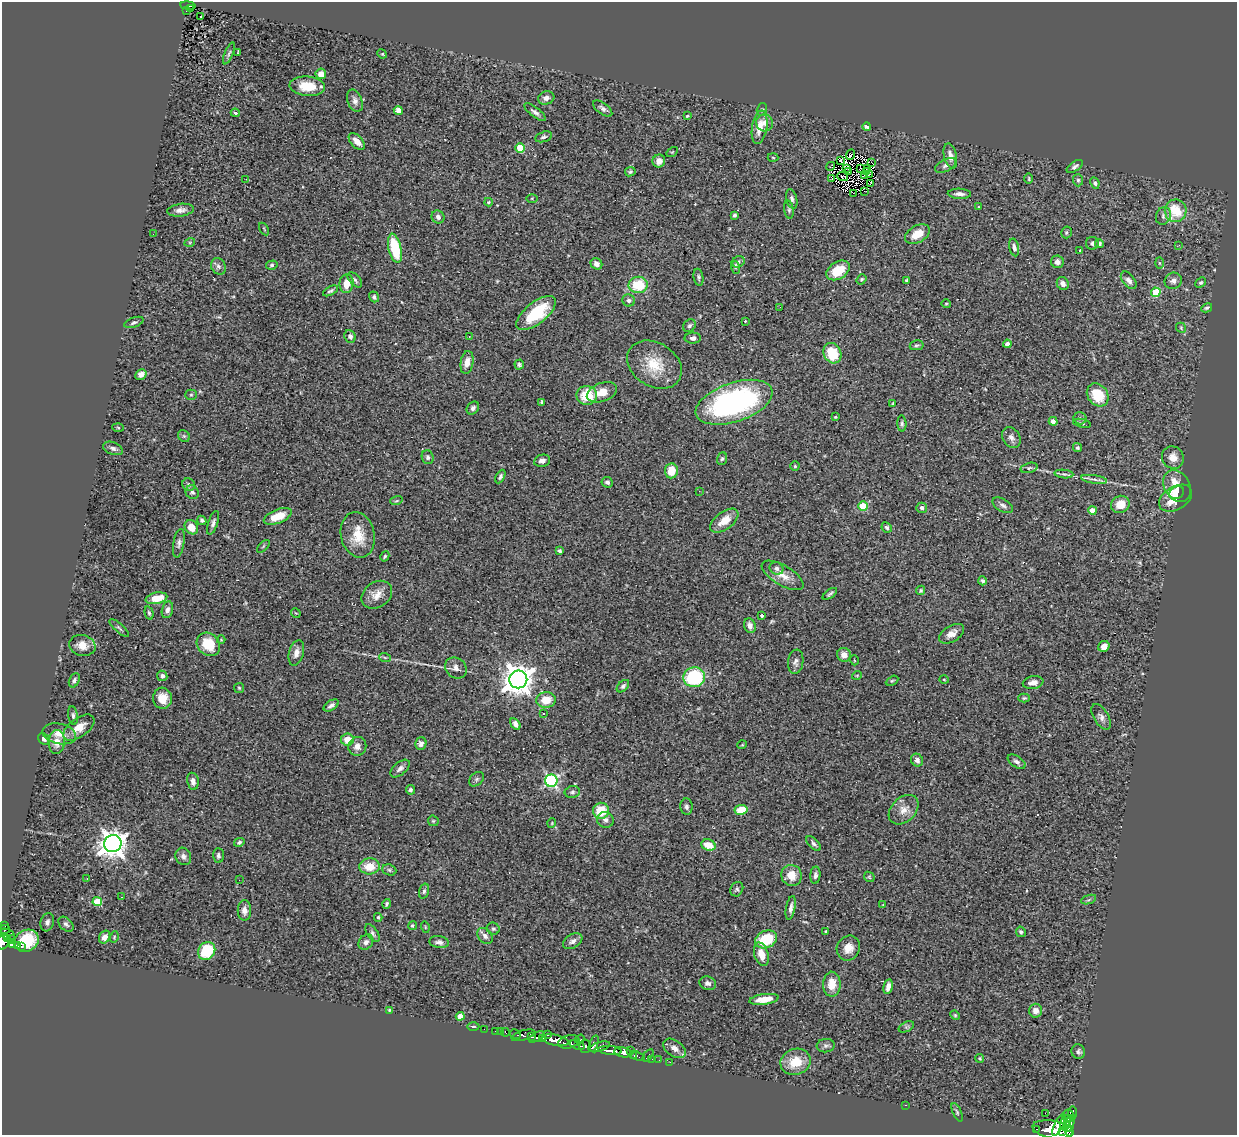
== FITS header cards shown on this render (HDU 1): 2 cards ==
NAXIS1  =                 1235
NAXIS2  =                 1133

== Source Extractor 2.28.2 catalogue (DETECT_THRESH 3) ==
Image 1235 x 1133 px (HDU 1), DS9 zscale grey, 1 PNG px = 1 image px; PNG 1239 x 1137 px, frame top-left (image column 1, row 1133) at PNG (2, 2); each listed source drawn as its Kron ellipse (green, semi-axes under 4 px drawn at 4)
Background 0.777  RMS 0.052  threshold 0.156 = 3 sigma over >= 5 px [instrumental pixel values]
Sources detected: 338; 5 with non-positive FLUX_AUTO (blend fragments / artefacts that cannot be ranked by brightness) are neither listed nor drawn; the other 333 listed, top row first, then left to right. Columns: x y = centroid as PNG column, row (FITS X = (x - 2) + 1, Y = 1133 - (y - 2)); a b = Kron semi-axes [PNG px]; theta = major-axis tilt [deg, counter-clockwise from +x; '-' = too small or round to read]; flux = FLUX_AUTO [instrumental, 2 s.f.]
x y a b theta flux
188 6 7 3 -8 130
191 9 4 2 - 23
186 11 3 2 - 26
200 16 3 2 - 4.7
229 53 11 4 68 7.3
237 53 3 2 - 5.8
382 54 5 4 - 4.2
321 74 5 5 - 30
307 86 18 9 -4 78
546 98 8 6 15 16
355 101 11 7 -69 18
603 109 11 5 -36 12
762 109 6 5 - 6.5
398 110 4 4 - 19
535 112 13 4 -37 12
235 113 4 3 - 4.2
687 116 4 3 - 3.7
765 123 8 8 - 24
760 127 17 7 81 48
867 127 4 4 - 15
543 137 8 5 17 8
357 141 10 6 -48 26
520 148 4 4 - 100
672 152 6 4 32 3.4
851 155 5 2 - 1.5
950 156 13 6 -77 25
773 158 5 3 - 3.1
659 161 6 6 - 19
841 161 4 2 - 2.5
871 162 3 2 - 9.6
945 165 11 5 28 13
830 166 5 2 - 7.2
1075 166 9 4 34 9.3
860 168 2 2 - 4.9
868 168 3 2 - 1.3
846 169 2 2 - 1.1
867 171 4 2 - 2.6
630 172 5 4 - 6.5
849 172 3 2 - 2.6
864 175 2 2 - 2.4
870 175 4 2 - 4
843 177 5 2 - 2.4
832 178 4 3 - 6.1
246 179 2 2 - 2.4
1029 179 5 2 - 3.5
1078 180 6 5 - 6.3
870 183 4 2 - 3.5
1095 183 6 4 -64 7.1
864 191 3 2 - 3.9
853 193 2 2 - 2.1
959 194 11 5 -2 17
532 198 5 4 - 3.8
792 199 10 5 -76 11
488 202 4 4 - 3.5
978 207 4 3 - 3.1
789 209 9 4 -81 7.7
180 210 13 6 8 18
1176 211 11 11 - 110
734 215 4 3 - 6.3
1163 216 9 7 69 12
438 217 7 6 - 14
264 229 7 3 -59 3.3
1066 232 6 5 - 6.4
153 234 2 2 - 1.8
917 234 13 8 29 58
190 242 5 3 - 2.9
1092 243 6 6 - 9.7
1099 243 4 4 - 9.1
1179 245 2 2 - 31
1014 247 9 5 -77 11
395 248 15 6 -78 150
1080 251 3 2 - 4.8
738 262 7 5 32 7.3
1057 262 6 6 - 15
1159 263 6 4 -88 3.8
596 264 6 5 - 20
272 265 6 4 17 5.3
218 266 8 7 - 12
735 267 6 4 -72 4.7
838 270 13 8 33 80
698 277 8 5 -81 7.1
861 279 5 4 - 5.3
355 280 9 5 -47 8.9
906 280 3 3 - 5.1
1129 280 10 6 -51 16
1173 281 9 8 - 15
1201 283 6 4 41 6.1
346 284 9 7 84 41
1063 284 7 5 -61 12
638 285 9 8 - 110
330 291 8 4 28 7.4
1156 292 5 4 - 150
374 297 6 4 -54 7.4
629 300 6 6 - 8.5
946 303 5 3 - 3.6
780 307 2 2 - 2.4
1207 308 5 3 - 5.8
536 313 24 10 39 170
745 321 3 3 - 2.9
134 322 10 5 20 8.8
689 326 7 5 45 8.2
1181 328 5 4 - 4.8
350 336 6 5 - 13
469 336 2 2 - 3.8
693 338 8 5 2 10
1007 344 4 4 - 16
917 345 7 5 11 6.3
832 353 11 8 -62 100
467 362 12 6 80 27
519 365 5 4 - 5.9
654 365 29 21 -32 110
141 374 6 5 - 16
602 392 16 9 20 45
191 395 5 5 - 4.9
587 395 10 9 - 97
1098 395 12 10 -52 94
542 402 4 3 - 4.7
734 402 40 19 19 840
893 403 4 2 - 2.9
473 408 7 5 50 10
835 417 3 2 - 3.5
1080 418 6 6 - 8.6
1053 421 4 4 - 19
1082 423 9 3 -13 6.2
902 424 8 4 -85 7
118 428 6 4 -3 3.8
184 436 6 5 - 6
1011 437 11 8 -57 17
113 448 10 6 -20 12
1077 448 5 4 - 7.2
428 457 7 6 - 9.5
1173 457 11 10 - 31
722 459 6 5 - 6.1
542 461 8 6 12 14
795 466 4 4 - 4.3
1029 468 9 5 14 7.4
671 471 7 6 - 60
1064 474 9 4 -6 7.4
500 477 7 4 62 7.6
1094 479 13 3 -8 10
607 482 6 5 - 9.1
189 485 7 6 - 7.8
1177 486 17 12 -59 75
699 491 3 2 - 8.9
192 492 7 6 - 10
1177 493 8 6 30 38
1175 498 18 11 31 77
396 501 6 4 18 4.6
1120 504 9 8 - 53
1003 505 11 6 -31 13
863 506 5 4 - 120
922 508 5 5 - 11
1092 510 4 4 - 41
278 516 15 7 22 63
202 520 5 4 - 7
724 521 16 8 36 49
213 523 12 5 71 13
191 527 7 6 - 37
887 527 5 4 - 6.4
358 535 23 17 -77 83
179 543 14 5 81 12
263 546 8 3 45 4
559 551 4 3 - 8.3
385 556 5 4 - 4.7
776 568 7 6 - 10
783 575 23 10 -31 43
982 581 4 3 - 7.4
921 590 5 4 - 5.2
830 594 8 3 36 6.9
377 595 16 12 35 41
156 598 11 5 11 67
167 610 8 5 77 14
149 613 7 4 -74 6.4
296 613 5 3 - 3
762 615 3 3 - 7.7
750 626 7 5 -71 18
119 628 12 3 -42 6.7
951 634 14 8 31 29
221 640 4 4 - 3.7
208 644 12 10 -45 96
82 645 13 10 -16 44
1104 646 6 5 - 23
296 653 13 7 74 23
844 655 7 7 - 31
385 658 6 3 -20 4.1
854 660 5 3 - 2.8
796 662 12 7 82 16
456 668 11 9 -40 19
857 675 5 3 - 3
162 676 5 5 - 10
694 677 11 10 - 290
518 679 9 9 - 5000
944 679 4 3 - 2.9
74 680 7 5 64 11
892 681 7 4 28 4.9
1033 683 10 6 9 21
623 686 7 4 46 8.2
239 688 5 5 - 4.9
162 698 10 9 - 37
1024 698 6 4 1 5
546 700 9 8 - 54
331 705 8 4 32 12
544 713 3 2 - 3.5
73 716 9 5 -82 9.3
1101 717 14 7 -59 16
515 724 6 4 -59 14
79 727 18 9 36 50
59 734 17 10 -12 36
44 739 6 5 - 12
347 739 6 6 - 53
57 742 12 8 87 30
421 743 6 5 - 12
742 745 5 3 - 3.1
357 746 9 9 - 22
917 760 6 5 - 15
1017 762 10 5 -33 11
400 768 11 6 40 14
476 779 8 6 42 8.5
193 781 9 5 -79 15
551 781 6 6 - 580
410 790 5 4 - 7.4
572 792 8 6 9 7.9
686 807 8 6 -86 9.2
741 810 6 5 - 60
904 810 17 12 44 39
601 811 8 8 - 95
605 820 8 8 - 15
433 821 6 5 - 4.9
552 823 5 3 - 2.7
239 842 5 4 - 7.1
113 844 9 8 - 3800
814 844 9 5 -46 9.2
708 845 7 5 -20 54
218 855 7 5 -87 7.9
183 856 9 7 -61 14
370 866 10 8 4 62
389 870 7 5 -22 6.6
792 875 11 10 - 46
815 875 8 5 85 11
869 877 6 4 -46 4.5
87 879 2 2 - 2.4
239 880 2 2 - 2
737 889 7 6 - 6.8
424 891 8 4 75 7.1
122 897 2 2 - 3
1089 900 8 3 19 6.1
97 902 4 4 - 110
386 904 5 3 - 6.2
883 905 3 3 - 2.5
791 908 12 4 80 13
244 910 10 7 -89 18
378 917 4 3 - 4.2
47 922 9 6 73 7.4
66 924 9 6 -45 8.8
5 925 3 2 - 10
412 926 4 4 - 5.6
425 927 5 3 - 3.1
5 929 5 3 - 27
493 929 6 6 - 6.8
826 932 3 3 - 4.2
1021 932 5 4 - 7.8
372 933 10 5 -56 9.7
7 934 8 5 -24 340
485 936 9 6 -48 15
105 937 7 5 58 16
114 937 6 3 73 3.6
7 938 4 3 - 130
11 939 4 3 - 67
766 939 11 8 25 120
26 941 13 10 26 130
573 941 11 6 32 17
3 942 8 6 69 260
366 942 8 6 49 14
439 942 10 6 -8 13
12 944 4 3 - 84
17 945 3 3 - 98
21 947 3 3 - 34
848 948 13 11 59 37
207 951 9 8 - 140
761 954 12 7 -73 41
708 983 8 6 -16 13
832 984 12 8 89 52
888 987 8 4 79 18
764 999 15 5 8 39
389 1010 4 4 - 3.9
1036 1011 7 6 - 23
955 1015 5 4 - 3.9
460 1016 4 4 - 38
473 1026 6 3 1 4.4
906 1027 8 5 27 6.7
484 1029 2 2 - 2.3
495 1031 3 2 - 9.2
501 1032 3 2 - 11
505 1032 4 3 - 25
515 1034 6 4 -27 65
548 1034 4 2 - 80
523 1035 12 5 17 170
531 1037 4 3 - 210
537 1037 8 4 30 320
543 1038 4 3 - 150
580 1039 5 3 - 51
555 1040 13 5 -12 1100
569 1042 11 6 14 550
594 1044 9 3 69 240
577 1045 7 3 -22 170
585 1046 7 6 - 220
826 1046 9 6 5 9.6
599 1047 11 4 17 260
674 1048 12 8 -34 24
610 1050 12 4 -6 720
631 1050 3 2 - 9.6
623 1052 9 5 -10 730
1078 1052 7 6 - 9
634 1055 3 3 - 10
648 1055 7 3 54 43
637 1056 7 3 -22 26
980 1058 4 4 - 4.5
652 1059 2 2 - 10
659 1060 2 2 - 1.9
670 1062 2 2 - 9.7
796 1062 15 13 19 78
906 1105 3 2 - 35
957 1112 10 4 -67 6.3
1045 1113 2 2 - 760
1073 1113 6 3 -88 180
1069 1116 6 6 - 280
1065 1123 8 5 76 530
1070 1123 8 4 82 620
1059 1125 12 4 65 730
1037 1129 3 2 - 18
1053 1129 21 8 -9 2000
1068 1129 7 4 -69 630
1063 1131 3 2 - 120
At the frame edge (FLAGS 8, measured only in part): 1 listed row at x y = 3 942
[5 non-positive-flux detections neither listed nor drawn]